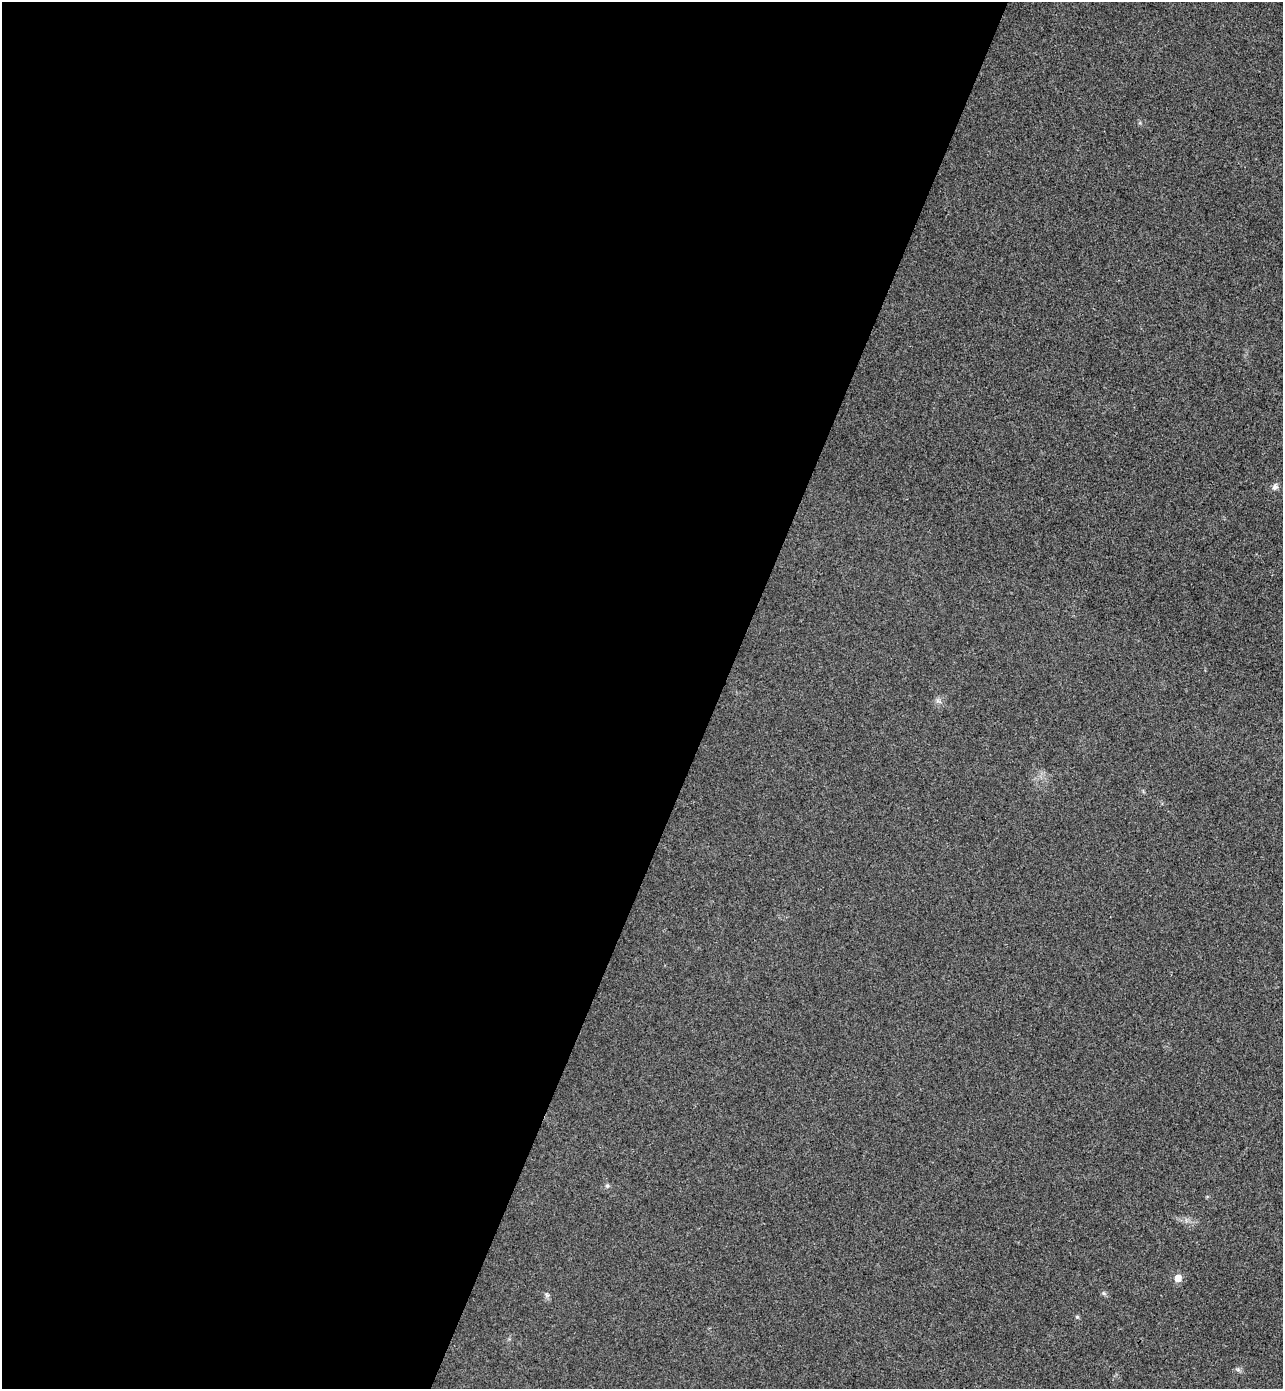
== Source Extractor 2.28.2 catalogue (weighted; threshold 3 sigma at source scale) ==
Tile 5 of 4 x 4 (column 1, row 2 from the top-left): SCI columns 193-1473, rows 2804-4190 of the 5641 x 5604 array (HDU 1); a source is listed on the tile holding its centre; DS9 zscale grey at full resolution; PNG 1285 x 1391 px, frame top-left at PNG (2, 2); no overlay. Shown black and unused: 56% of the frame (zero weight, under 3 of 4 exposures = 6% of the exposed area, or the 3 px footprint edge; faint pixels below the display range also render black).
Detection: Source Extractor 2.28.2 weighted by HDU 2 'WHT'; one run over the whole footprint, this tile lists its part. Background 0.0198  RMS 0.0062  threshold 0.028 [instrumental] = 3 sigma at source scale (4.5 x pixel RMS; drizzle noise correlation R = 1.50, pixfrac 1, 0.05/0.05 arcsec/px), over >= 5 px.
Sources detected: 6; all 6 listed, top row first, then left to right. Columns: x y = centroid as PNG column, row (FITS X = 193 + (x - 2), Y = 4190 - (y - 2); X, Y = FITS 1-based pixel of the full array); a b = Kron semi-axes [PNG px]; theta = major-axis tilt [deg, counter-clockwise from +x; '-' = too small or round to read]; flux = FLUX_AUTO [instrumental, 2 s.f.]
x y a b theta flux
1275 487 8 7 - 2.2
607 1186 6 5 - 1.1
1178 1278 6 6 - 6.5
1103 1293 6 4 -71 0.91
547 1295 6 5 - 1.2
1077 1317 5 4 - 1.1